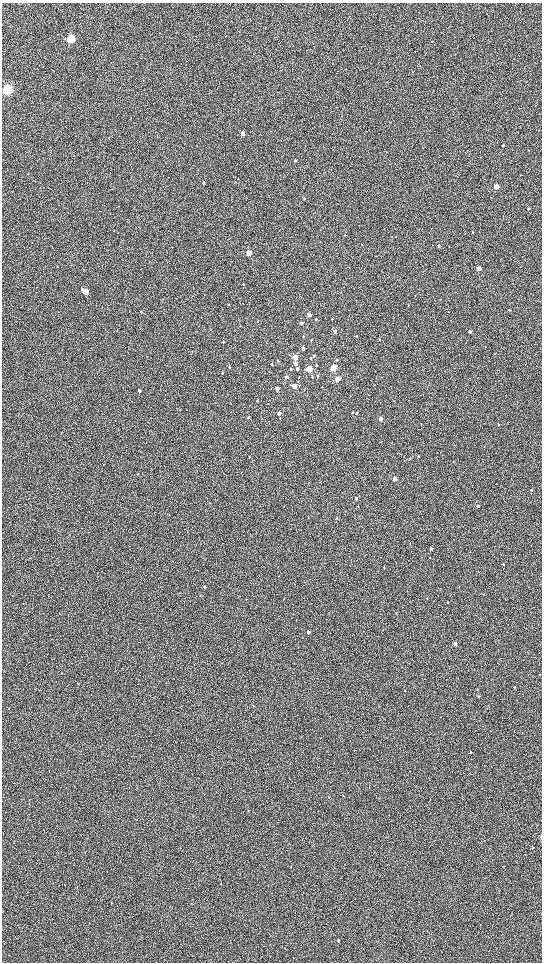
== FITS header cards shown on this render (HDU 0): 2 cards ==
NAXIS1  =                 1080 / length of data axis 1
NAXIS2  =                 1920 / length of data axis 2

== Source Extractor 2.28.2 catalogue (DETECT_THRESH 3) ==
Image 1080 x 1920 px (HDU 0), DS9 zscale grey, zoomed out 1/2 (1 PNG px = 2 x 2 image px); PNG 544 x 964 px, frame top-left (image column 1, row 1919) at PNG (2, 3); no overlay
Background 603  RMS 57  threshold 172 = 3 sigma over >= 5 px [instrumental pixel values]
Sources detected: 102; all 102 listed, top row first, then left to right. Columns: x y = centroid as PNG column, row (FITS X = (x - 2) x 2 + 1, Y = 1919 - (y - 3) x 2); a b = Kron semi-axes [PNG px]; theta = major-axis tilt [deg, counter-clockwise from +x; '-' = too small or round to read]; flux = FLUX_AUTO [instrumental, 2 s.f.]
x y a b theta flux
71 39 4 3 - 9.4e+05
412 72 3 2 - 4.6e+03
7 90 4 4 - 2.3e+06
243 134 3 3 - 9.4e+04
503 145 3 2 - 5.3e+03
295 161 3 3 - 9.5e+03
238 178 2 2 - 3.5e+03
203 183 3 3 - 1.6e+04
497 186 3 3 - 2.1e+05
528 209 3 2 - 1.3e+04
473 232 3 2 - 5.7e+03
362 245 3 2 - 4.3e+03
439 246 3 3 - 2.3e+04
249 253 3 3 - 2.4e+05
479 269 3 3 - 1.2e+05
243 284 3 3 - 9.9e+03
85 292 4 3 - 2.3e+05
415 295 3 2 - 3.9e+03
228 304 3 2 - 6.4e+03
509 310 3 2 - 7.6e+03
141 312 3 3 - 1.1e+04
309 315 3 2 - 7.0e+04
316 319 3 3 - 1.2e+04
258 321 3 2 - 5.8e+03
301 323 3 3 - 1.8e+04
335 331 3 3 - 3.4e+04
470 332 3 2 - 3.3e+04
357 336 2 2 - 6.7e+03
380 339 3 2 - 9.7e+03
311 340 3 2 - 6.9e+03
223 342 3 3 - 7.7e+03
303 349 4 3 - 3.4e+04
314 356 4 3 - 1.4e+04
295 357 3 3 - 2.1e+05
311 358 3 3 - 1.3e+04
337 360 3 2 - 1.1e+04
278 361 3 2 - 1.1e+04
295 363 3 3 - 5.7e+04
272 364 3 3 - 1.1e+04
316 365 3 2 - 1.3e+04
229 367 3 2 - 8.1e+03
333 368 3 3 - 4.7e+05
291 369 3 2 - 5.4e+03
297 369 3 3 - 2.7e+04
309 369 3 3 - 3.0e+05
222 373 3 3 - 8.5e+03
317 376 3 3 - 1.5e+04
286 377 3 3 - 3.9e+04
299 377 3 2 - 6.8e+03
312 377 3 3 - 1.6e+04
337 379 3 3 - 2.0e+05
294 386 3 3 - 1.4e+05
277 389 3 3 - 8.1e+04
139 391 3 3 - 1.6e+04
257 400 3 2 - 1.1e+04
353 412 3 2 - 8.2e+03
279 413 3 3 - 5.5e+04
356 413 3 3 - 9.6e+03
248 417 3 3 - 1.1e+04
381 419 3 2 - 7.1e+04
421 424 3 2 - 4.7e+03
498 425 3 2 - 5.5e+03
484 447 3 2 - 3.4e+03
419 456 2 2 - 8.2e+03
249 457 3 2 - 4.8e+03
410 459 3 3 - 8.8e+03
453 461 2 2 - 3.9e+03
395 479 3 3 - 1.0e+05
531 490 2 2 - 6.3e+03
356 498 3 3 - 1.8e+04
358 506 3 2 - 5.2e+03
478 506 3 2 - 2.9e+04
336 518 3 3 - 7.8e+03
431 549 2 2 - 3.4e+04
430 557 2 2 - 5.9e+03
503 564 3 2 - 7.5e+03
384 568 3 2 - 3.9e+03
204 587 3 2 - 1.4e+04
427 598 2 2 - 3.9e+03
246 599 2 2 - 3.6e+03
448 602 2 2 - 8.0e+03
308 632 2 2 - 3.3e+04
455 644 3 2 - 5.2e+04
539 675 3 2 - 6.1e+03
78 683 3 2 - 9.0e+03
514 687 3 2 - 5.3e+03
405 690 2 1 - 4.6e+03
478 696 3 3 - 1.1e+04
92 705 3 2 - 3.3e+03
253 706 2 2 - 5.3e+03
9 709 3 2 - 4.1e+03
471 752 3 2 - 6.8e+03
329 797 2 2 - 3.7e+03
248 810 3 2 - 3.5e+03
541 837 4 2 - 2.1e+04
85 852 2 2 - 4.2e+03
291 866 3 2 - 4.2e+03
221 884 3 2 - 5.3e+03
64 885 2 2 - 5.7e+03
111 903 2 2 - 4.2e+03
191 903 2 2 - 4.2e+03
338 940 4 3 - 2.0e+04
At the frame edge (FLAGS 8, measured only in part): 1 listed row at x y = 541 837